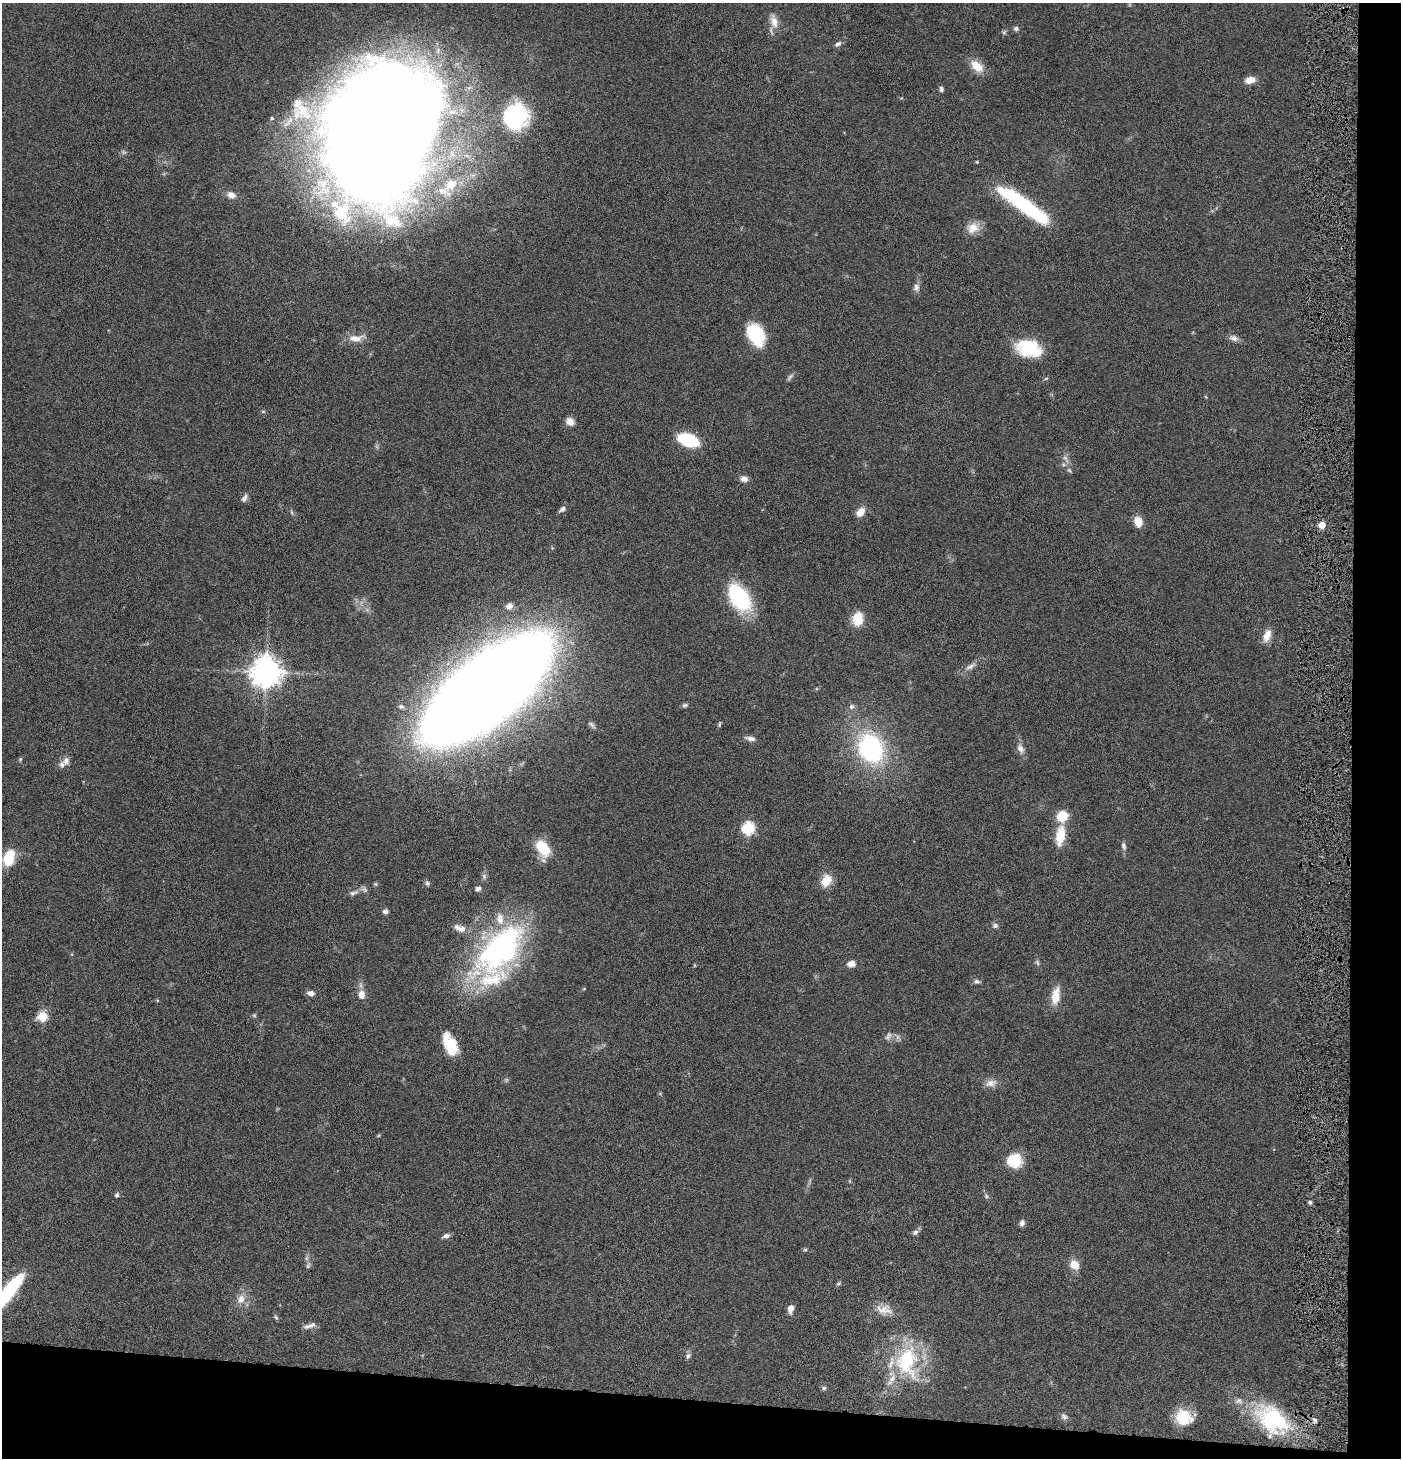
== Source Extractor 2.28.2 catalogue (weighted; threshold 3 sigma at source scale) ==
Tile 9 of 3 x 3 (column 3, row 3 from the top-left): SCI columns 2945-4343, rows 1-1456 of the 4442 x 4371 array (HDU 1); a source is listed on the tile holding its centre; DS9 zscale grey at full resolution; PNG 1403 x 1460 px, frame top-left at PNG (2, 3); no overlay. Shown black and unused: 8% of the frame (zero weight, under 4 of 8 exposures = <1% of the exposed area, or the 3 px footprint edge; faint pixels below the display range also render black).
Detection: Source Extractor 2.28.2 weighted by HDU 2 'WHT'; one run over the whole footprint, this tile lists its part. Background 0.0678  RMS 0.0042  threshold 0.0172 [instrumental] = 3 sigma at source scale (4.09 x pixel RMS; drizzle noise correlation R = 1.36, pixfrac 0.8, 0.05/0.05 arcsec/px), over >= 5 px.
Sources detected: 109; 1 too faint to see at this stretch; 1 inside a brighter object's white glare — not listed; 7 inside a brighter listed object's ellipse — not listed separately; the other 100 listed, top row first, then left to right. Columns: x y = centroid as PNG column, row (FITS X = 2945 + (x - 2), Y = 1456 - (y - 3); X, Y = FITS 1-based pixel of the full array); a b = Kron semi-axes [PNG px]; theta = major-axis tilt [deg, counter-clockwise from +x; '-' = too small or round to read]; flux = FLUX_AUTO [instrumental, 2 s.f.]
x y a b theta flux
774 21 18 9 -75 4
1016 28 7 6 - 0.93
838 44 10 6 29 1.2
977 66 20 12 -40 5.5
1250 80 13 8 14 3.3
941 89 7 5 -85 0.86
297 103 21 12 61 6.4
515 116 27 24 65 39
272 118 5 4 - 0.53
381 131 111 81 66 1400
451 184 16 14 40 6.1
231 195 11 8 -23 2.5
1025 206 57 13 -36 43
973 228 17 14 21 4.8
916 287 10 8 88 1.7
756 335 22 15 -63 22
356 338 22 9 6 4.3
1234 338 13 7 -15 1.9
1028 348 28 19 -13 19
1046 378 6 3 20 0.46
263 411 6 4 0 0.5
570 421 11 9 -36 2.5
688 440 16 9 -19 31
1065 458 12 5 -59 1.6
1069 470 7 4 -45 0.65
744 479 9 7 -9 2
244 498 10 6 60 1.3
562 509 10 6 34 1.3
291 512 6 4 -71 0.57
860 512 9 7 51 4.6
1138 521 10 8 -69 5.6
1322 525 5 5 - 5.9
740 598 32 18 -56 31
509 606 7 6 - 2.4
858 619 16 12 79 7.1
1267 636 16 8 69 4.1
970 666 17 7 29 2.4
266 672 9 9 - 660
486 690 91 35 40 2300
685 705 7 5 25 0.83
851 706 8 6 43 1.3
401 707 8 6 -15 1.2
719 724 9 3 79 0.54
592 725 13 4 -45 0.92
751 738 13 6 -11 1.8
871 748 45 35 -66 48
1020 748 15 9 -68 2.5
20 759 6 5 - 0.48
66 761 12 9 68 2.2
1062 816 8 8 - 12
748 828 6 6 - 44
1060 836 24 10 82 8.8
1124 846 10 6 -78 1.2
542 848 19 10 -56 13
9 858 19 11 73 12
484 876 8 6 -88 1
826 881 17 12 62 5.5
427 883 7 6 - 0.84
375 884 5 5 - 0.52
478 889 9 6 37 1.2
353 893 14 6 14 1.7
385 911 6 6 - 1.4
995 925 7 6 - 1.1
460 928 18 8 -18 3.6
500 949 79 39 47 91
1037 962 8 4 -59 0.74
851 964 10 7 8 2.6
977 981 8 6 -22 0.98
311 993 7 5 -16 2.1
361 995 10 8 -90 3.4
1056 996 22 10 80 5.8
254 1015 6 4 -44 0.51
42 1016 5 5 - 20
888 1036 13 7 56 1.6
450 1044 24 11 -66 12
991 1083 16 9 13 3
1014 1161 15 14 - 11
117 1195 7 5 62 0.8
986 1196 6 6 - 0.74
1310 1202 5 4 - 0.72
1022 1223 8 6 70 1.3
915 1232 8 6 33 1.2
446 1236 8 6 14 1.5
805 1250 6 4 0 0.54
1074 1265 11 9 -48 4.7
308 1266 8 5 61 0.83
838 1283 7 4 20 0.55
8 1292 45 11 51 35
241 1299 11 10 - 3.7
791 1309 7 5 76 3.2
882 1309 23 14 2 5
276 1317 6 5 - 0.63
310 1325 19 6 18 2
688 1356 9 6 79 1.1
907 1362 46 31 -87 32
824 1388 6 6 - 0.69
1064 1416 9 7 -35 1.3
1183 1417 18 18 - 10
1272 1420 46 30 -39 35
1315 1420 6 5 - 0.87
Isophote crosses this tile's border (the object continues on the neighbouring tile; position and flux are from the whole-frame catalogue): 2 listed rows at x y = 381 131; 8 1292